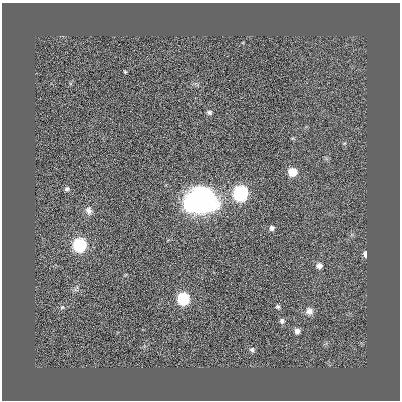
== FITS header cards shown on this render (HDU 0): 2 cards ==
NAXIS1  =                  398
NAXIS2  =                  398

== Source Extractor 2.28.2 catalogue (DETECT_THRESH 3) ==
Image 398 x 398 px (HDU 0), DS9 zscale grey, 1 PNG px = 1 image px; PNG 402 x 402 px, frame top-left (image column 1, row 398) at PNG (2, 3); no overlay
Background 0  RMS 0.024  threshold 0.0712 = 3 sigma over >= 5 px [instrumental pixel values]
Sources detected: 31; all 31 listed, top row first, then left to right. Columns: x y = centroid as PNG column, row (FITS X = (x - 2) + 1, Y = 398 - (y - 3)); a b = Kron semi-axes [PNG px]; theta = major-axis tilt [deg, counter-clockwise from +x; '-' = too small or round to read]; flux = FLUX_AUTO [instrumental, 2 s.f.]
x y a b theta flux
243 43 5 4 - 1.8
125 72 4 3 - 2.7
70 83 8 4 67 3.3
196 84 13 7 -15 6.2
209 112 7 6 - 5
306 127 6 4 30 2.6
293 138 6 5 - 3
344 143 8 6 18 3.9
326 158 9 6 -30 3.9
292 172 6 6 - 52
67 189 8 8 - 6.1
240 193 8 8 - 420
200 201 27 20 1 500
89 211 11 8 -70 11
272 228 6 6 - 8.6
352 235 8 6 -76 4.5
168 240 5 3 - 1.4
79 245 8 8 - 280
365 254 6 5 - 11
319 266 7 7 - 13
125 275 5 4 - 2
76 290 13 8 -2 9.4
183 299 7 7 - 210
62 307 8 7 - 6.1
278 307 8 6 -46 5.4
309 311 12 12 - 16
282 321 7 7 - 8.2
297 331 8 7 - 12
326 344 9 5 44 4.5
144 346 8 6 47 4.6
252 350 9 7 -33 6.6